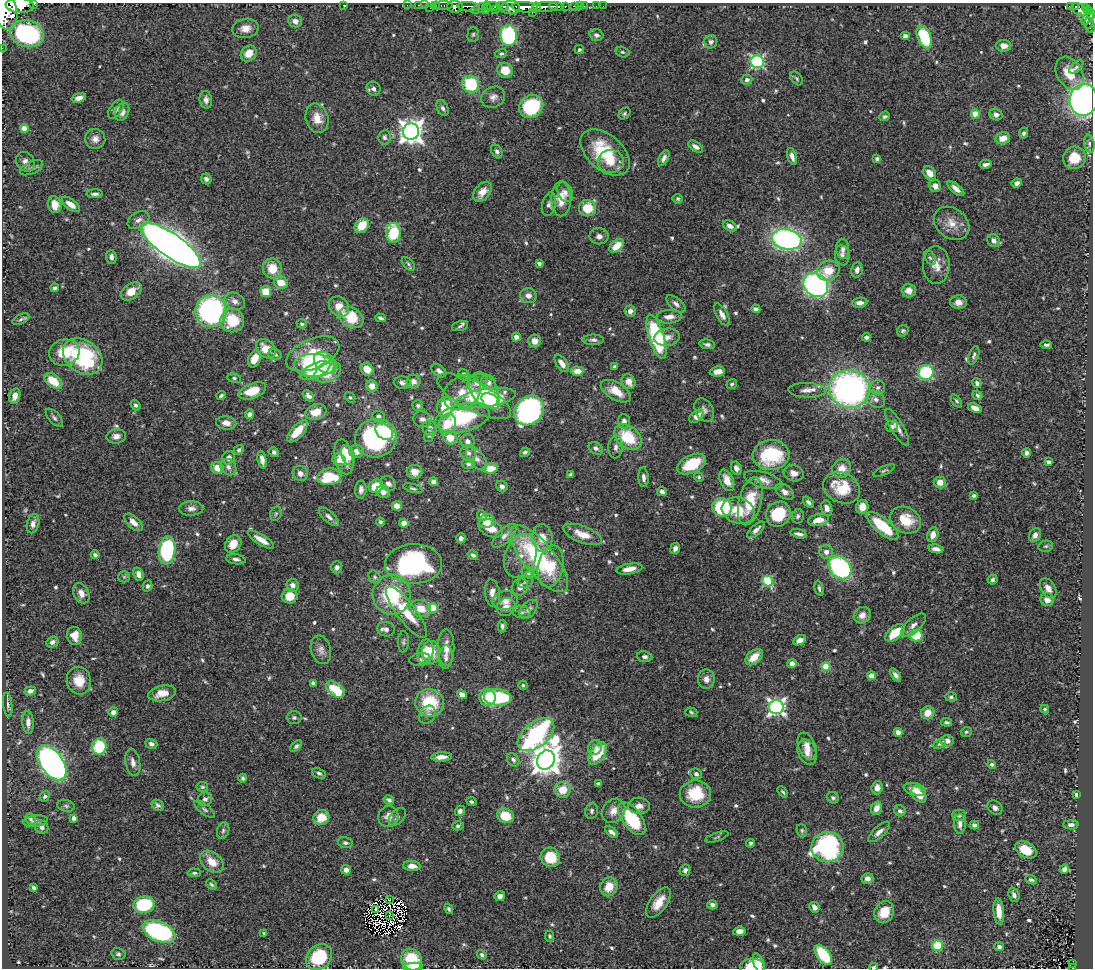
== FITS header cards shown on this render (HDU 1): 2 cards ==
NAXIS1  =                 1091
NAXIS2  =                  966

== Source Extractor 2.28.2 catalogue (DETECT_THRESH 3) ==
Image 1091 x 966 px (HDU 1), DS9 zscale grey, 1 PNG px = 1 image px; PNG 1095 x 970 px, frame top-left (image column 1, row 966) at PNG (2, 3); each listed source drawn as its Kron ellipse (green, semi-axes under 4 px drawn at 4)
Background 1.1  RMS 0.031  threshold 0.0918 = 3 sigma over >= 5 px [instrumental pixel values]
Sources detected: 666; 7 with non-positive FLUX_AUTO (blend fragments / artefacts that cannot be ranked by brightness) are neither listed nor drawn; of the other 659, the 500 brightest by FLUX_AUTO listed and drawn (159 fainter detections omitted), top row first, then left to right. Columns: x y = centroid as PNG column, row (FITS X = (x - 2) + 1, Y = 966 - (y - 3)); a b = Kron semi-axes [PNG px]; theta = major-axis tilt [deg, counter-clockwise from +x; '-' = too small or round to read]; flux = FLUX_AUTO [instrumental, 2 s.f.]
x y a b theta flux
34 4 3 2 - 110
20 5 14 7 -3 4100
343 5 3 2 - 29
407 5 2 2 - 13
418 5 3 2 - 14
425 5 2 2 - 18
444 5 9 3 0 97
436 6 4 3 - 43
503 6 6 3 -22 480
556 6 7 3 -1 330
565 6 3 3 - 270
574 6 4 3 - 58
579 6 2 2 - 11
584 6 2 2 - 7.9
596 6 2 2 - 9.3
603 6 2 2 - 4.8
1070 6 3 3 - 140
455 7 8 6 -7 1300
469 7 11 4 -4 1300
492 7 8 4 4 1100
511 7 9 7 3 1000
525 7 13 5 -4 3400
537 7 4 3 - 690
545 7 13 5 4 1700
1075 7 4 3 - 160
1085 7 4 3 - 400
430 8 2 2 - 13
480 8 9 3 23 440
486 8 6 3 80 250
495 10 3 2 - 240
1079 10 8 5 -33 510
1088 10 4 3 - 320
6 12 17 11 -82 7900
532 12 3 3 - 310
1091 14 4 3 - 330
1088 19 7 4 48 340
295 21 7 6 - 10
1089 23 5 4 - 170
1091 27 5 4 - 89
245 28 13 9 8 19
27 34 17 13 -14 260
473 34 7 5 86 3.7
508 35 10 8 -83 270
596 35 7 5 -19 6.3
905 36 5 4 - 7.8
924 37 12 6 -67 110
711 42 6 6 - 7.7
1004 46 7 6 - 12
2 48 2 2 - 9.8
579 50 4 4 - 3.8
622 52 7 5 -15 3.9
249 53 8 7 - 26
501 53 6 4 4 3.8
757 62 7 6 - 310
1076 67 8 4 41 3.9
505 70 8 7 - 34
1070 73 18 12 -60 47
797 78 8 5 -52 3.9
747 80 5 5 - 7
471 84 9 8 - 110
374 89 7 6 - 7.9
493 97 12 10 28 13
79 98 7 4 16 12
206 100 9 6 -82 9.6
1084 100 16 14 81 910
531 106 12 11 - 140
443 108 8 5 -63 5.9
116 109 11 6 56 10
122 112 9 6 67 12
625 113 6 5 - 4
975 114 4 4 - 54
996 115 6 5 - 9.3
885 116 5 4 - 4.1
317 118 15 11 -76 28
25 128 4 4 - 35
411 132 8 8 - 1900
1023 133 5 4 - 5.7
385 137 7 6 - 6.6
1003 138 7 6 - 23
95 139 10 10 - 14
1089 144 9 5 -81 6.1
696 147 8 4 -32 9.3
497 151 7 5 -62 6.5
605 152 29 17 -41 110
792 156 9 4 -73 11
664 158 9 4 61 8.5
1074 158 11 11 - 51
877 159 4 4 - 4.7
611 161 13 11 2 30
25 162 10 9 - 13
986 164 6 4 11 7.5
31 168 12 6 24 8.3
930 173 7 5 -53 22
206 179 6 5 - 7
1017 183 5 4 - 7.9
935 186 6 5 - 13
956 189 10 4 -40 13
482 192 12 7 51 23
565 192 10 7 -66 10
95 194 8 4 0 6.6
561 199 17 10 89 32
678 199 5 5 - 3.6
71 204 11 5 -35 23
549 204 12 6 77 8.7
55 205 8 6 -78 29
587 208 8 8 - 57
138 220 12 7 30 12
952 223 19 15 -37 31
362 225 8 6 46 44
730 226 7 5 -29 9.9
393 233 10 7 -87 100
599 236 9 8 - 9.4
787 239 15 10 -11 620
994 241 7 6 - 13
171 245 35 11 -35 3000
617 246 8 5 41 38
843 249 10 6 -85 8.1
842 255 10 7 -82 8
111 257 7 5 -85 8.2
930 258 7 5 -61 4.2
539 263 4 3 - 7
408 264 8 5 -47 4
936 265 19 13 -89 26
272 269 10 9 - 42
857 270 7 5 79 8.7
828 271 11 9 21 42
281 283 7 6 - 31
816 285 13 11 -37 520
55 288 4 3 - 5.2
131 291 12 7 35 29
909 291 7 7 - 15
266 292 5 5 - 36
528 296 8 7 - 13
235 301 10 8 -29 12
958 302 8 7 - 12
860 303 7 5 6 12
676 304 12 5 -41 8.7
339 306 11 9 -47 29
756 309 4 4 - 6.7
211 311 16 15 - 420
630 311 6 5 - 10
722 315 13 5 -60 11
351 317 13 9 -32 70
669 317 12 7 5 17
380 318 5 3 - 4.7
21 319 9 4 25 4.9
232 320 12 12 - 69
302 324 5 4 - 3.5
460 326 8 5 17 4.4
903 331 6 5 - 4.2
516 337 4 4 - 12
656 337 23 7 -73 210
667 337 13 8 7 16
866 337 4 4 - 7.2
593 340 10 5 -1 7.3
535 341 6 6 - 16
707 344 8 4 -10 6
1046 345 6 3 -2 4.8
266 349 11 8 -40 34
64 352 15 13 16 51
275 354 6 5 - 6.4
313 354 28 15 23 91
974 355 9 5 70 5.3
83 356 21 16 -36 220
254 359 9 6 65 29
325 363 13 9 -43 68
562 363 10 5 -55 18
314 365 20 11 0 110
614 367 4 3 - 4.3
367 369 7 5 -42 33
315 370 16 7 25 60
439 371 8 5 -35 7.6
577 371 6 4 -3 23
717 371 8 5 6 17
328 372 14 9 26 69
926 372 8 7 - 160
464 375 6 5 - 7.5
234 378 7 5 -10 4
53 381 10 6 -39 44
413 382 7 7 - 9.7
489 382 8 6 -47 12
629 382 8 6 -59 20
402 383 8 6 -3 7.1
477 383 10 8 30 25
977 383 5 4 - 5.6
732 384 5 4 - 3.8
372 386 6 5 - 21
878 388 7 7 - 7.1
849 389 20 19 - 720
484 390 19 13 -56 49
807 390 19 7 -3 16
252 391 14 7 21 50
616 391 17 8 -31 36
462 393 20 15 37 55
977 395 5 4 - 4.1
15 396 8 5 74 18
221 396 4 3 - 4.2
308 396 6 4 -44 7.8
474 396 41 14 -27 110
350 397 6 4 -39 3.7
486 398 30 9 8 150
875 399 10 8 -31 12
491 401 10 6 -32 71
956 401 7 4 -52 3.8
135 405 6 4 -53 5.4
418 406 5 5 - 5
445 407 10 7 85 79
975 408 7 4 -22 15
529 410 16 13 46 520
704 410 12 8 -62 9.8
316 412 11 7 18 30
249 414 5 4 - 8.3
379 416 6 5 - 7.3
697 416 8 5 43 14
54 418 11 5 -47 5.9
463 418 27 14 13 200
422 419 9 8 - 10
624 421 7 6 - 9.2
226 423 10 6 -6 15
447 424 10 8 72 43
892 426 6 5 - 7
897 427 21 6 -59 15
430 428 7 7 - 13
297 431 14 6 48 40
384 432 9 7 -37 73
116 436 10 7 8 11
429 436 7 5 72 3.9
628 437 15 11 -39 85
376 438 21 19 15 310
450 438 7 6 - 37
468 441 7 6 - 9.6
616 447 11 7 87 9.6
596 448 7 5 -31 9.3
239 450 5 4 - 3.7
356 451 7 6 - 15
274 452 5 4 - 6
525 452 5 4 - 5.5
468 453 8 7 - 8.8
1026 453 4 3 - 6.6
348 455 10 6 -71 22
771 455 18 15 3 140
344 457 18 9 -78 48
229 458 7 6 - 10
477 458 14 7 -50 14
262 459 9 4 -79 9.3
339 460 6 6 - 13
1048 462 4 3 - 6.8
468 464 6 5 - 5.7
692 464 15 9 25 60
228 467 9 7 -47 9.9
217 468 6 5 - 31
490 468 7 5 6 39
736 468 7 5 -63 6.8
842 469 10 9 - 26
884 471 12 4 25 3.6
414 472 8 7 - 17
300 473 8 7 - 12
794 473 10 8 -17 14
571 475 4 3 - 3.5
329 477 12 8 6 89
643 477 10 5 -86 8.7
699 477 5 4 - 3.7
727 480 11 6 -67 24
763 480 20 7 -15 17
433 482 4 4 - 8.5
940 482 6 6 - 19
388 484 8 7 - 10
376 486 7 6 - 39
502 486 6 5 - 8.4
413 488 10 4 -15 3.9
842 488 19 15 -25 68
361 489 9 5 87 8.1
662 491 5 4 - 7.8
383 492 7 6 - 11
785 492 10 6 -35 10
974 495 4 3 - 4.6
750 501 24 11 77 68
808 502 7 4 -44 6.7
397 506 5 4 - 20
722 507 10 9 - 150
862 507 7 6 - 22
191 508 12 7 1 11
827 508 8 5 -75 10
738 510 16 13 -19 44
276 514 7 5 68 4.3
778 514 13 11 45 78
482 515 5 4 - 9.9
798 516 7 6 - 5.3
329 517 12 5 -41 8.6
818 520 10 6 11 23
905 520 16 12 -26 57
486 521 8 7 - 26
133 522 11 6 -44 14
380 522 4 3 - 3.5
404 523 5 4 - 13
33 524 10 6 75 9.3
882 526 20 7 -40 100
491 528 13 8 -25 28
756 530 11 5 42 10
583 534 21 8 -21 32
799 534 8 4 -13 8.4
933 535 7 5 75 15
1035 535 7 5 60 11
504 536 15 7 44 13
461 538 5 4 - 8.8
542 538 14 10 -86 30
261 540 15 5 -32 23
233 544 9 7 56 30
1046 546 7 5 14 3.8
675 548 6 5 - 8
936 549 7 4 -11 10
167 551 14 8 82 250
826 552 7 6 - 13
95 555 4 4 - 6.3
473 555 6 4 -33 4.5
520 556 22 15 69 40
236 559 9 5 -8 7.9
539 559 41 15 -51 240
414 564 28 20 1 320
551 566 21 12 78 64
337 567 6 5 - 6.1
840 568 13 10 -47 320
629 569 13 5 10 20
528 573 6 5 - 5.2
138 574 7 5 -70 11
124 577 6 5 - 4.1
375 577 7 5 -49 4.4
992 580 5 5 - 5
768 581 5 5 - 160
525 582 8 5 14 4.7
293 585 7 6 - 11
148 586 5 5 - 4.9
520 587 8 8 - 15
819 588 8 4 -77 4.7
1048 588 11 7 -57 13
81 593 10 7 -65 15
492 593 14 7 -83 17
392 595 20 19 - 140
290 596 8 7 - 36
1047 599 6 6 - 16
505 601 13 9 5 19
506 607 9 8 - 14
433 608 5 4 - 89
421 609 11 8 -20 30
529 609 11 7 49 11
406 612 31 9 -53 80
522 612 9 5 -6 6
862 615 9 8 - 15
913 625 15 7 42 14
502 626 6 4 86 5.1
386 629 9 7 -11 9.6
895 633 11 6 41 60
75 636 9 7 -78 22
916 636 6 6 - 72
800 640 7 4 27 10
52 642 6 5 - 7.2
403 642 11 5 89 4.9
446 647 18 8 90 24
321 650 14 10 -76 14
425 652 12 8 79 31
431 652 11 9 -85 39
446 657 12 6 87 9.4
645 657 7 5 -8 6.7
754 657 10 6 42 33
420 659 11 6 7 6.5
792 664 4 4 - 14
826 666 4 4 - 70
895 675 7 4 -51 7
871 676 4 4 - 16
706 679 9 8 - 13
79 681 14 12 -78 37
313 683 4 4 - 4.5
523 685 4 4 - 3.5
335 689 10 6 -39 87
30 691 6 4 19 7.5
162 693 14 7 12 28
462 695 5 4 - 17
487 697 9 8 - 51
498 697 14 8 -3 230
951 697 6 4 -16 4
430 703 14 13 - 100
8 705 12 4 -83 6.9
776 707 7 7 - 770
1045 709 4 4 - 3.8
113 712 5 4 - 11
691 712 6 4 -18 3.7
928 713 7 6 - 25
427 715 10 7 51 9
294 718 7 6 - 4.8
28 722 11 5 -87 13
947 722 5 3 - 4.5
898 732 4 4 - 13
966 732 5 5 - 3.4
536 735 21 12 38 520
947 741 7 5 0 14
151 744 6 5 - 7.4
940 744 6 4 26 3.4
296 746 7 4 41 4.6
807 746 14 8 -68 18
99 747 8 7 - 100
595 747 8 6 51 10
807 752 13 9 -69 18
598 754 12 7 55 69
441 757 10 4 3 16
513 760 7 5 -50 6.2
546 760 10 8 58 3700
133 762 14 7 -79 12
52 763 20 11 -55 900
992 764 4 4 - 4.5
319 773 7 4 -23 5.2
696 774 6 5 - 6.4
243 778 4 3 - 4.7
598 784 4 4 - 4.7
202 787 6 5 - 3.8
877 788 7 5 85 14
915 789 11 6 -13 21
563 790 8 8 - 36
783 792 6 3 -50 3.5
695 794 15 13 0 79
919 794 9 6 -55 33
1076 795 4 3 - 9.1
45 796 5 4 - 4.8
833 798 6 5 - 5.4
205 799 7 6 - 7
389 800 5 4 - 6
471 802 5 4 - 4.2
158 805 6 5 - 5
66 806 9 5 -11 4.9
639 806 11 8 1 15
876 808 7 5 69 19
995 808 8 6 -39 9.2
205 809 12 5 -37 5.2
460 811 5 5 - 7.9
592 811 8 6 79 4.8
614 811 13 11 50 20
900 811 6 5 - 7.8
959 815 7 5 -1 6.3
388 816 10 10 - 16
505 816 8 7 - 54
321 817 8 7 - 39
397 817 10 6 49 6.3
74 818 4 4 - 11
31 819 5 5 - 4
632 819 19 9 -53 130
35 821 12 5 7 9.4
960 824 10 6 89 11
974 825 5 3 - 6.3
1071 825 7 4 1 9
458 826 5 4 - 4.6
42 827 7 6 - 7.9
223 831 8 6 74 5.8
802 831 7 5 -71 3.7
612 832 7 4 -39 8.1
879 832 14 5 43 12
717 837 12 3 18 3.7
345 843 7 5 -12 5.1
751 843 4 3 - 4.4
827 847 16 15 - 340
1026 850 11 7 -29 42
550 857 10 9 - 61
212 862 13 9 -40 32
412 866 9 5 -6 16
1064 869 5 4 - 16
346 870 5 4 - 12
685 870 6 5 - 6.5
194 873 7 4 -5 3.9
867 878 6 5 - 11
1031 880 6 4 -23 4.1
211 884 6 4 -44 4.1
609 887 10 8 66 36
34 888 4 4 - 4.5
1014 895 7 5 -70 8.2
500 896 5 4 - 9.3
390 899 3 2 - 5.3
658 902 17 8 54 32
144 905 10 8 10 130
712 905 5 4 - 6
814 907 5 4 - 12
376 909 3 3 - 5.2
449 909 5 4 - 4
999 911 13 5 -85 23
884 912 11 9 60 45
389 915 3 2 - 3.7
739 931 6 4 6 13
159 932 17 10 -23 320
264 933 4 3 - 4.4
550 936 5 4 - 3.6
937 945 6 5 - 69
999 947 5 4 - 5.3
118 954 7 6 - 4.8
482 955 5 4 - 4.7
823 955 12 6 -52 110
319 957 14 11 44 110
412 959 11 10 - 95
759 963 10 5 -69 17
1072 963 4 3 - 9.4
752 966 12 8 1 47
413 967 10 4 4 29
874 967 4 3 - 3.4
1072 967 3 2 - 17
At the frame edge (FLAGS 8, measured only in part): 12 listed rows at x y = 34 4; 20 5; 6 12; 1091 14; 1091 27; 2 48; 1084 100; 319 957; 752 966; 413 967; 874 967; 1072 967
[159 fainter detections neither listed nor drawn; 7 non-positive-flux detections neither listed nor drawn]